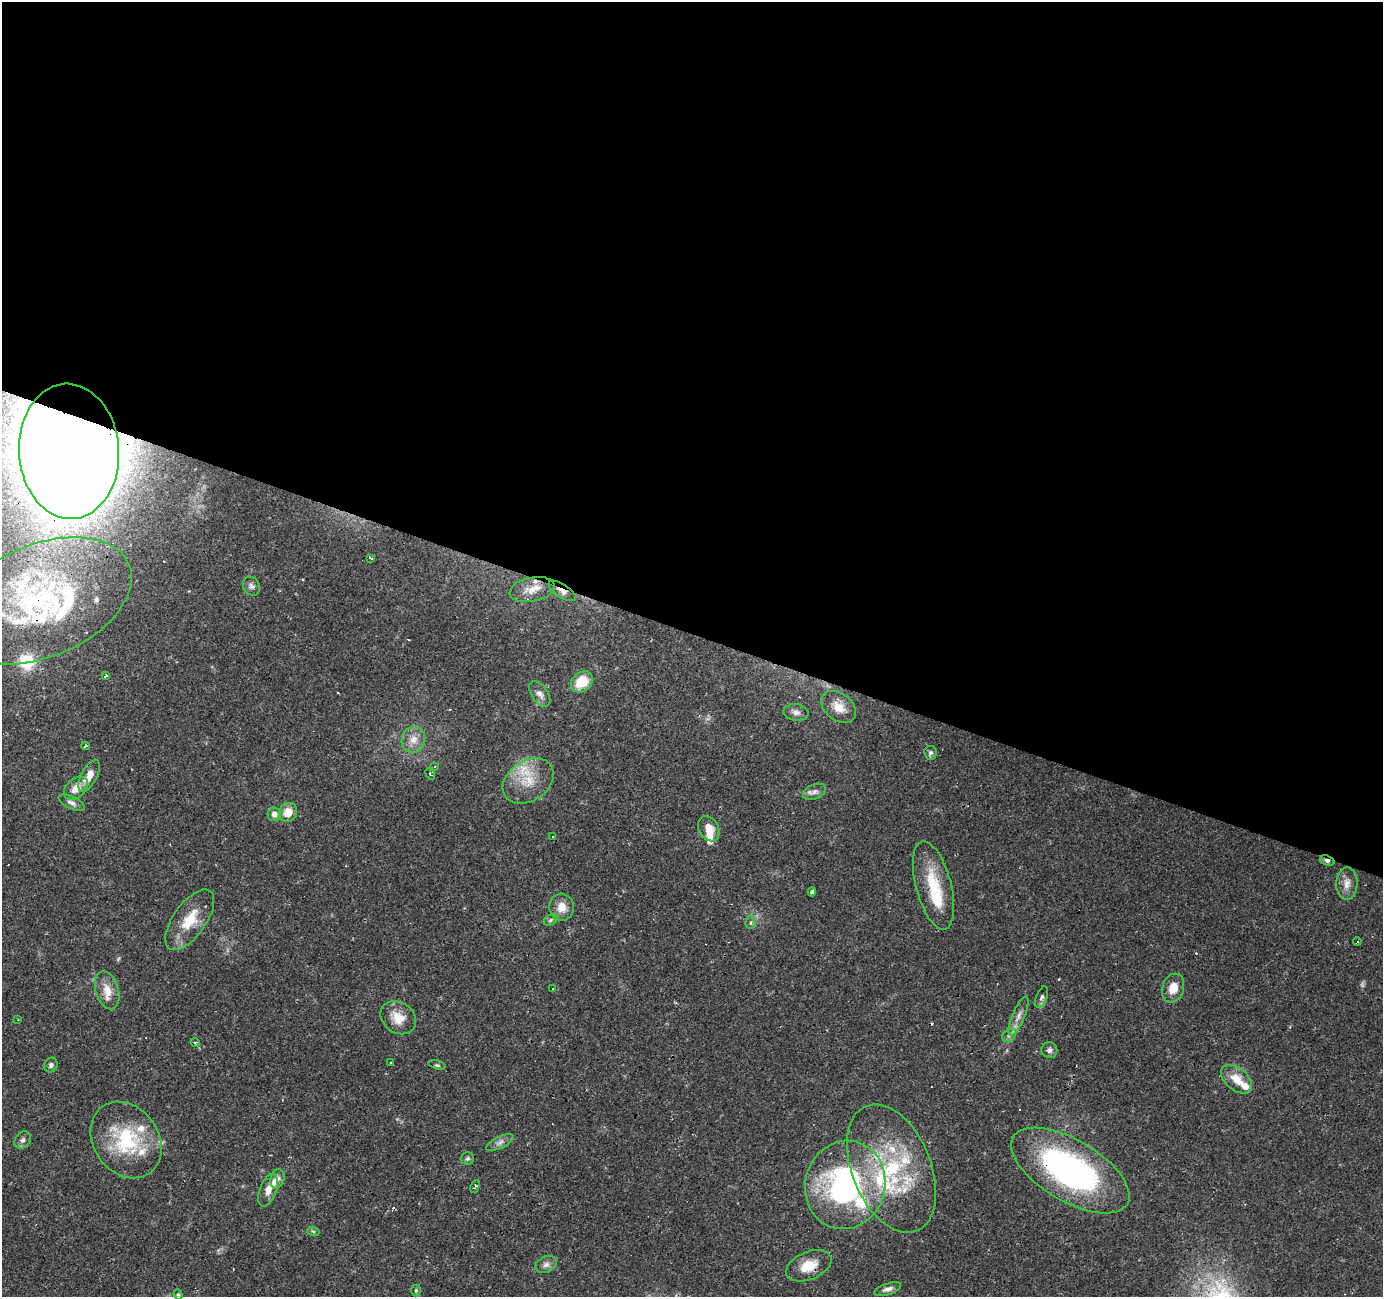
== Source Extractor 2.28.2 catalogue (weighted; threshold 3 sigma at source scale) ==
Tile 3 of 4 x 4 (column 3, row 1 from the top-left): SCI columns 2761-4141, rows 4093-5387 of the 5523 x 5658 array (HDU 1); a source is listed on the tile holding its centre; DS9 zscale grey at full resolution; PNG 1385 x 1299 px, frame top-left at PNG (2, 2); each listed source drawn as its Kron ellipse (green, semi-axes under 4 px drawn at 4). Shown black and unused: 49% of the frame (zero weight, under 2 of 3 exposures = <1% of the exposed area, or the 3 px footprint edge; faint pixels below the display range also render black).
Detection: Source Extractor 2.28.2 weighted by HDU 2 'WHT'; one run over the whole footprint, this tile lists its part. Background 0.0346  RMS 0.0034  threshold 0.0152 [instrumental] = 3 sigma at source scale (4.5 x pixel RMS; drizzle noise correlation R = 1.50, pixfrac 1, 0.0396/0.0396 arcsec/px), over >= 5 px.
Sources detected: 99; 1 too faint to see at this stretch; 16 cosmic-ray / hot-pixel residue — neither listed nor drawn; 18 inside a brighter listed object's ellipse — not listed separately; the other 64 listed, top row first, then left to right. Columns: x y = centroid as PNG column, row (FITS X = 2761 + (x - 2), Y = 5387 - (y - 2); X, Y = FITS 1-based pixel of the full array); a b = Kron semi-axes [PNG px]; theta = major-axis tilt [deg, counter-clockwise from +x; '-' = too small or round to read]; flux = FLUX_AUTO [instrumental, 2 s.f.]
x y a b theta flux
69 451 67 50 -86 1600
371 558 3 2 - 0.45
251 586 10 8 -61 1.2
532 590 23 12 11 5.2
562 591 16 6 -33 2.2
41 601 95 56 22 79
105 676 3 3 - 0.74
582 682 12 9 39 8.9
540 694 14 8 -55 1.8
839 707 19 13 -38 5.1
796 712 12 8 -10 1.7
413 739 13 11 73 3.7
85 746 4 3 - 0.48
930 753 7 6 - 0.91
435 767 4 3 - 0.51
430 774 6 3 -53 0.53
89 776 17 8 62 4.2
528 781 28 20 35 10
76 788 14 9 44 3.6
814 792 12 7 21 1.5
72 803 14 6 -27 1.4
288 812 10 8 51 4.8
274 814 7 6 - 1.9
709 829 13 9 -63 4
553 837 3 2 - 0.53
1327 861 7 5 -20 0.97
1347 884 16 10 88 2.9
933 885 45 17 -75 14
812 892 4 3 - 2.2
562 907 13 12 - 4.1
190 920 35 16 55 10
550 920 7 5 28 0.67
751 922 6 5 - 0.75
1357 941 4 2 - 0.5
553 988 3 3 - 0.87
1173 988 15 10 73 4.5
107 990 19 11 -74 4.8
1042 997 11 5 69 1.1
1018 1016 21 6 67 2.6
398 1018 19 15 -35 5.9
18 1020 3 2 - 0.49
1009 1035 7 6 - 0.92
195 1043 4 4 - 0.45
1049 1050 8 7 - 1.1
390 1063 3 3 - 0.44
51 1065 7 6 - 1
437 1065 9 3 -13 0.48
1236 1079 18 11 -40 5.5
23 1140 9 7 50 1.2
126 1140 41 32 -54 27
500 1143 15 6 26 1.5
468 1158 6 6 - 0.76
891 1168 67 39 -68 45
1070 1170 66 30 -31 91
277 1179 10 7 74 1.5
845 1185 44 40 75 78
475 1186 7 3 65 0.82
268 1190 17 8 70 3.4
313 1231 6 4 -19 0.47
546 1265 11 8 23 1.5
809 1266 24 14 23 6.7
888 1289 14 5 18 1.5
416 1290 6 5 - 0.49
178 1295 5 4 - 0.45
Overlapping masked pixels (flux is a lower limit): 8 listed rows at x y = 69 451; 562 591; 41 601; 1327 861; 190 920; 1070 1170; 845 1185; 809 1266